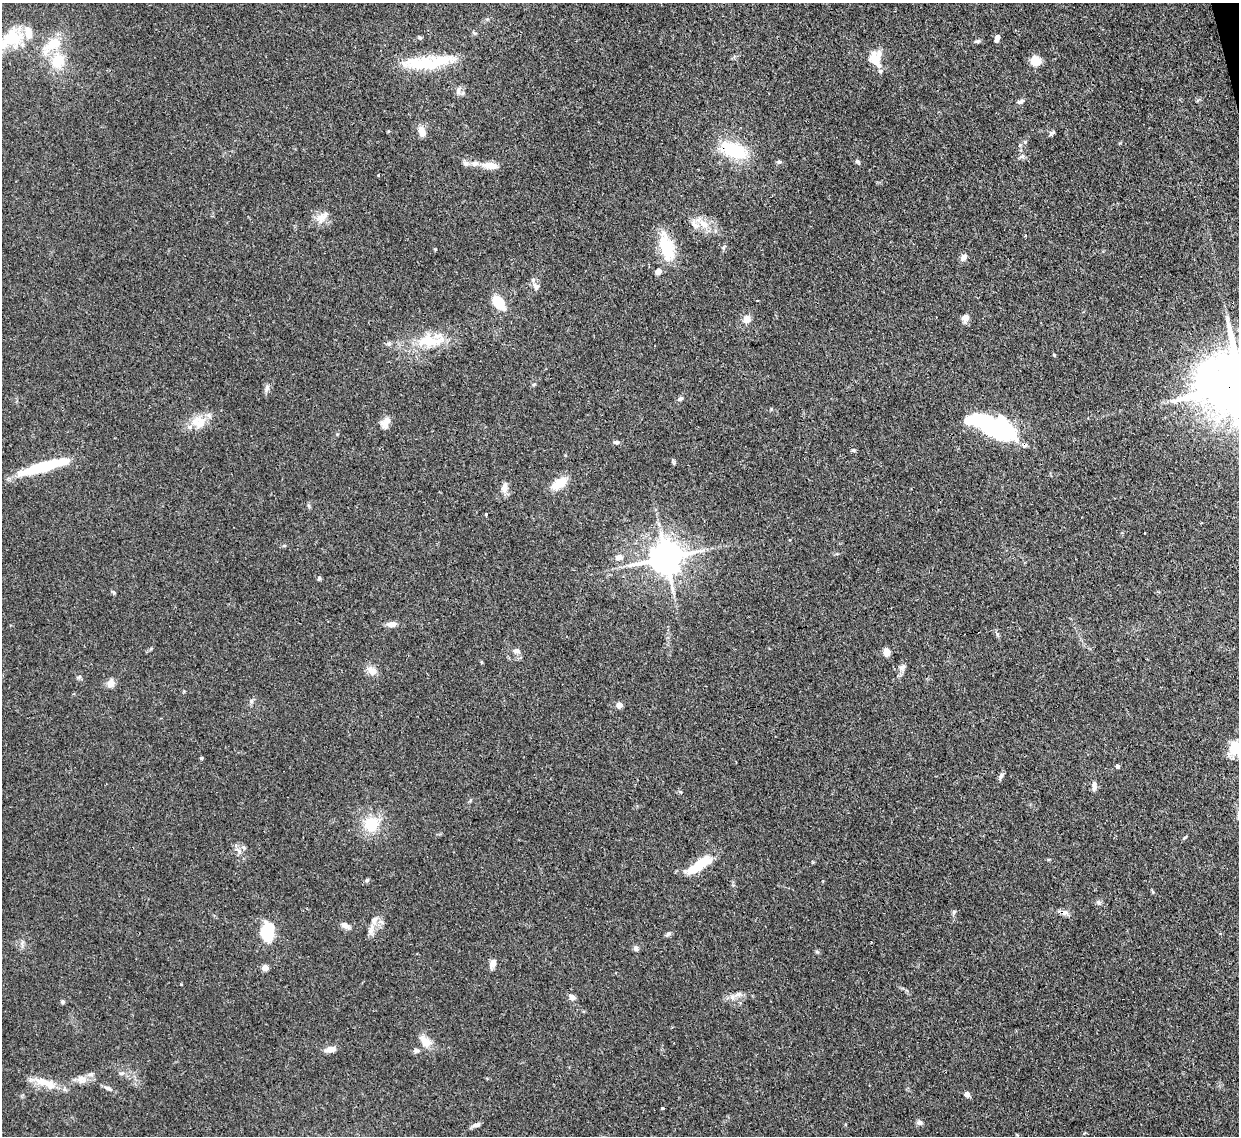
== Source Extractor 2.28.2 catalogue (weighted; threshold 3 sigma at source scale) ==
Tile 10 of 4 x 4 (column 2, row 3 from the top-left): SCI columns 1313-2549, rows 1351-2484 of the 5105 x 5088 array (HDU 1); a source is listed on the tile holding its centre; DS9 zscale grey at full resolution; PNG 1241 x 1138 px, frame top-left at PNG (2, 3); no overlay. Shown black and unused: <1% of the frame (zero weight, under 3 of 4 exposures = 9% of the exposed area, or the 3 px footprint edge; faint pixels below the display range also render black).
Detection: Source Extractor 2.28.2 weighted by HDU 2 'WHT'; one run over the whole footprint, this tile lists its part. Background 0.146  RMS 0.0052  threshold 0.0234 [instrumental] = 3 sigma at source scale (4.5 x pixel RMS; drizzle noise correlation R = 1.50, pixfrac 1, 0.05/0.05 arcsec/px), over >= 5 px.
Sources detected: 103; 4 inside a brighter object's white glare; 1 cosmic-ray / hot-pixel residue — not listed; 7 inside a brighter listed object's ellipse — not listed separately; the other 91 listed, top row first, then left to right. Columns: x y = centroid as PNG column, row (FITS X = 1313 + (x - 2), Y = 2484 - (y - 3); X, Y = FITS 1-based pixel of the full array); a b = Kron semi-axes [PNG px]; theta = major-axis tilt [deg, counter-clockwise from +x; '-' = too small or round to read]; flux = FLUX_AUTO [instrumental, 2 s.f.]
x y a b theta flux
474 33 7 4 -25 0.79
11 38 34 21 28 20
997 38 8 4 69 3.5
977 41 8 5 14 1
53 44 32 15 26 14
875 58 18 14 -77 10
58 61 19 15 77 14
1035 61 8 7 - 10
424 63 60 13 3 26
458 91 10 6 83 2.1
1020 101 12 5 20 1.4
421 132 12 7 -78 4.2
1052 133 9 4 31 1.1
1025 142 6 3 -73 0.66
733 150 32 17 -19 25
1022 156 6 6 - 1.3
857 161 6 5 - 0.92
466 163 8 8 - 1.7
491 165 21 8 -7 5.7
378 175 3 3 - 0.37
322 217 20 10 35 5.1
704 224 16 9 -38 6.6
666 248 34 16 -73 20
963 257 11 7 50 2.3
658 271 7 5 33 3
536 286 9 8 - 2.2
757 300 3 2 - 0.47
498 302 14 8 -50 16
965 318 9 8 - 2.8
747 319 9 9 - 3.8
430 341 36 15 0 19
1054 355 5 3 - 0.47
267 388 9 6 78 1.7
680 399 9 5 32 1.3
198 422 21 16 1 9.9
385 423 14 10 65 4.1
1002 431 29 16 -23 88
616 442 7 5 -15 1.2
853 450 5 5 - 0.75
673 462 9 3 -65 0.75
42 467 48 10 17 30
559 483 18 10 32 9.2
504 488 13 8 82 3.3
486 514 3 3 - 1.4
619 557 11 8 17 2.7
665 558 10 9 - 1200
319 579 6 4 80 0.7
391 624 12 7 5 2.8
516 651 10 7 -2 1.9
887 652 7 6 - 4.6
902 667 11 7 47 2.2
372 671 14 10 -42 4.1
79 677 6 4 18 0.75
111 683 9 8 - 3.8
251 701 6 5 - 1.1
619 705 4 4 - 6
1237 748 21 15 -36 12
201 758 4 4 - 0.62
1117 766 4 4 - 1.6
1001 776 11 4 58 1.3
1094 786 12 6 -85 2.4
371 824 14 14 - 16
1184 838 5 4 - 0.6
699 866 32 10 36 16
367 880 6 5 - 0.82
1099 902 7 5 -21 1.2
954 912 6 5 - 0.88
1064 913 9 8 - 2.2
374 921 15 9 77 4.1
345 925 11 7 -21 2.3
267 931 20 14 73 21
668 934 8 4 36 1
636 948 7 6 - 1.5
817 952 6 4 -19 0.67
493 963 11 7 71 3.1
265 968 4 4 - 9.1
181 984 3 3 - 1
738 994 7 4 18 1.3
572 997 8 6 -35 2.6
62 1002 5 5 - 0.86
426 1041 18 10 -39 5.4
330 1049 12 6 11 4.1
416 1051 8 6 2 1.4
121 1073 8 4 0 1.1
81 1079 12 10 -39 3.4
46 1083 32 9 -20 10
108 1088 12 5 -23 1.8
967 1094 5 4 - 3.6
663 1109 3 3 - 3.3
919 1122 8 6 -5 1.7
476 1125 10 5 17 2
Overlapping masked pixels (flux is a lower limit): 2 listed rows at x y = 733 150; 1064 913
Isophote crosses this tile's border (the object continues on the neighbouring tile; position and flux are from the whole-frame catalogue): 2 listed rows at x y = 11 38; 1237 748
Unlisted compact peaks at least as high as the median listed source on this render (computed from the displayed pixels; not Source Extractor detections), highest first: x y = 114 593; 435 249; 243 847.